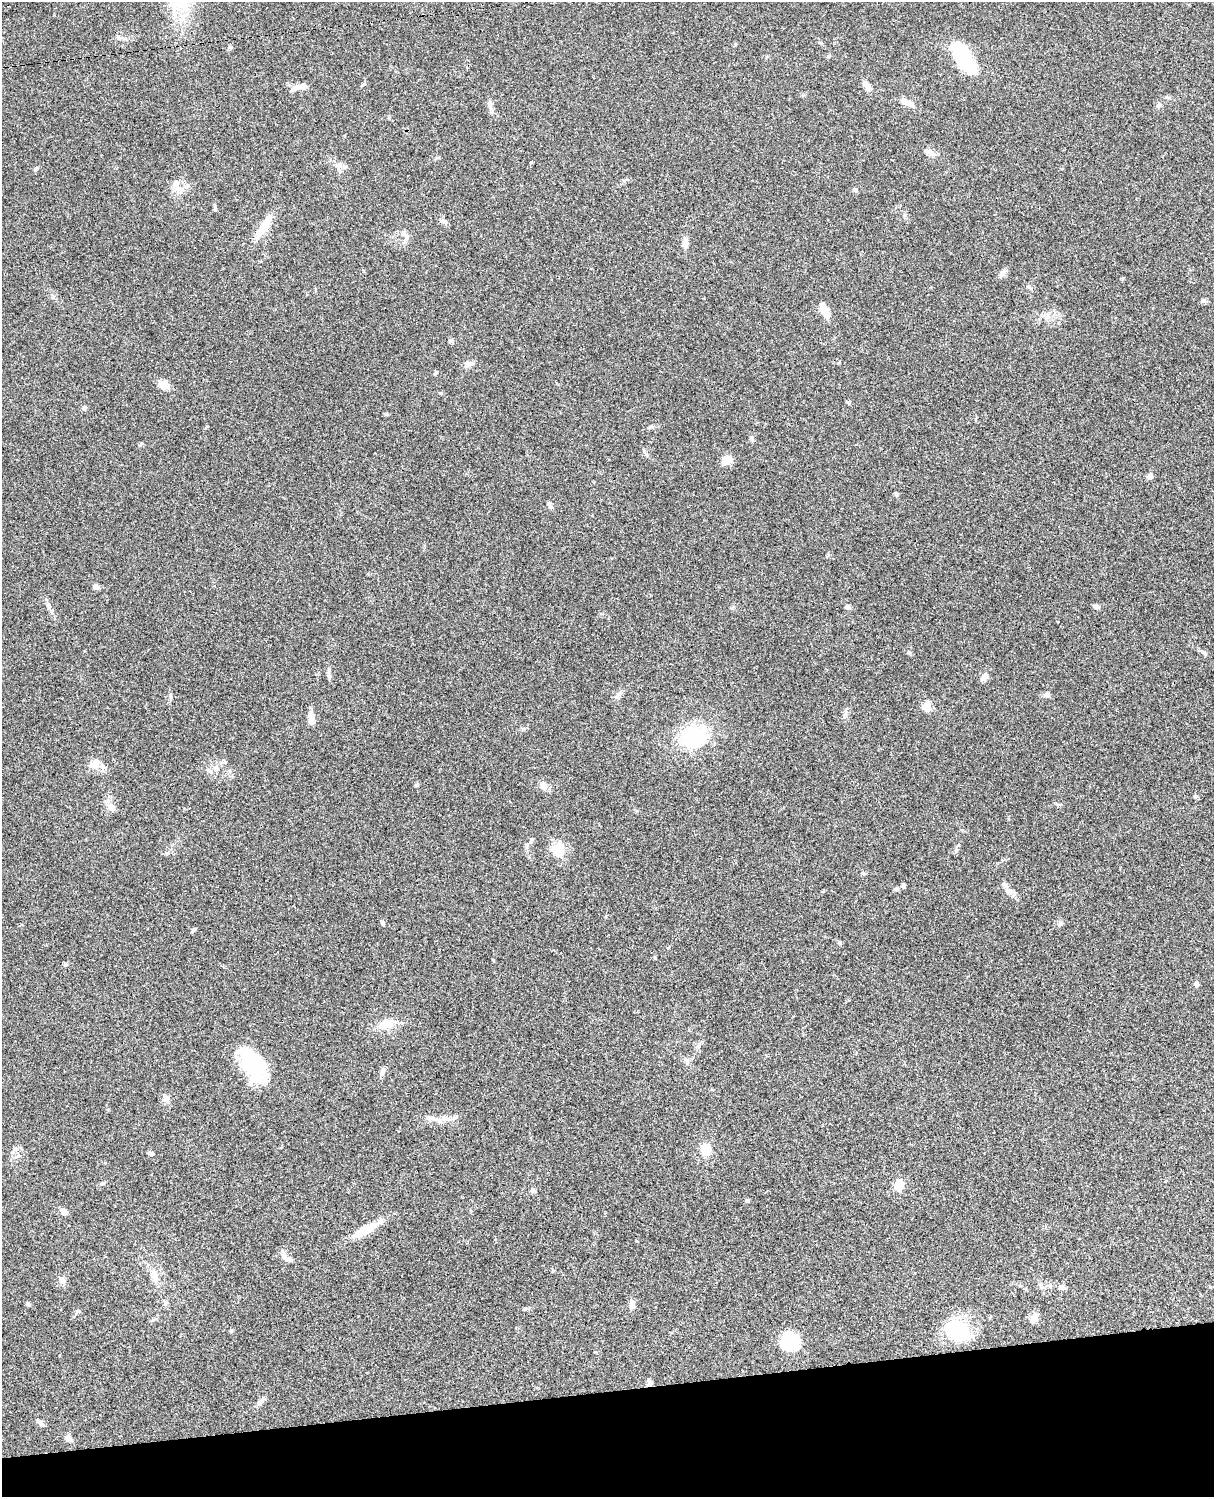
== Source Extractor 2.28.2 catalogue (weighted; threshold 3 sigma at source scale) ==
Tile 10 of 4 x 3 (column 2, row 3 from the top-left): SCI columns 1333-2544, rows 277-1771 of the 5086 x 4925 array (HDU 1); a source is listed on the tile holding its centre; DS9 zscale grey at full resolution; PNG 1216 x 1499 px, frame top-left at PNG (2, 2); no overlay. Shown black and unused: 7% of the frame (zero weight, under 3 of 4 exposures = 6% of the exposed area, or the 3 px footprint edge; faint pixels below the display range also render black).
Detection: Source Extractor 2.28.2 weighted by HDU 2 'WHT'; one run over the whole footprint, this tile lists its part. Background 0.0759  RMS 0.0057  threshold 0.0258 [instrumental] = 3 sigma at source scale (4.5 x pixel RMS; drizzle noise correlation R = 1.50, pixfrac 1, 0.05/0.05 arcsec/px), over >= 5 px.
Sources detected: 99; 2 inside a brighter object's white glare — not listed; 4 inside a brighter listed object's ellipse — not listed separately; the other 93 listed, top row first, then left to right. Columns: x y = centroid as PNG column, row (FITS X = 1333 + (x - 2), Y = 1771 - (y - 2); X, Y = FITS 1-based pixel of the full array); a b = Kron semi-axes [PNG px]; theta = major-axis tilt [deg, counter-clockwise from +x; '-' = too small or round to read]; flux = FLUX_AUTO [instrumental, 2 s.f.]
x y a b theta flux
963 57 34 14 -60 43
865 84 6 6 - 2.6
299 87 20 6 15 4.5
490 102 7 4 -72 1.1
907 102 20 7 -28 3.8
1158 105 7 6 - 1.4
930 153 11 7 -27 2.9
339 165 9 4 -8 1.9
35 169 8 4 58 1
176 183 10 8 63 4.1
855 190 6 5 - 0.84
215 209 6 5 - 0.82
264 227 32 8 58 12
405 234 14 6 -51 2.3
685 242 12 7 81 2.8
1002 273 10 6 50 2
1203 301 8 5 20 1.1
824 310 15 7 -68 9.3
1047 317 7 4 2 1.6
451 341 7 5 31 1
468 364 10 9 - 2.2
436 373 6 4 52 0.82
164 385 12 8 -25 6
84 408 6 5 - 1.3
651 427 7 4 19 0.92
646 454 15 3 -58 1.2
727 460 13 9 -1 5.2
1150 476 5 5 - 4.3
896 494 6 5 - 0.8
551 507 7 4 -36 0.99
96 587 8 6 -21 1.8
848 607 7 6 - 1.3
1096 607 9 5 -25 1.3
909 653 5 4 - 0.84
1205 654 6 5 - 0.86
329 676 9 5 -77 1.6
984 677 10 7 38 2.8
619 694 9 3 45 1.4
1046 695 9 5 0 1.6
927 706 5 5 - 23
311 716 14 8 -84 3.9
693 736 21 16 14 48
94 765 16 11 36 5.3
216 768 8 7 - 2.4
417 785 5 5 - 0.74
543 786 12 8 -55 3.1
1195 796 6 4 44 0.68
111 806 8 5 90 1.8
532 840 7 4 69 1
527 846 6 4 71 1
558 849 17 16 - 11
956 850 8 5 72 1.2
863 873 6 3 -19 0.64
1005 884 10 6 -46 1.6
903 886 5 4 - 1.4
897 889 7 5 20 0.98
1008 891 8 7 - 2.1
382 923 9 3 -65 0.81
1060 924 8 6 72 1.3
193 930 7 4 52 0.93
839 942 6 4 -1 0.75
65 965 6 4 1 0.72
1196 984 6 5 - 1.5
386 1024 18 11 12 9
251 1061 39 18 -58 42
382 1071 10 6 69 1.9
166 1099 10 8 -87 2.3
445 1118 16 7 -6 3.9
15 1148 7 7 - 1.7
705 1149 16 14 85 7.1
151 1154 7 4 -17 1.3
102 1183 7 3 9 0.82
899 1185 9 7 69 9.5
533 1190 7 4 -1 0.91
747 1201 6 4 -27 0.72
63 1212 8 6 -46 3
365 1230 36 10 29 12
286 1258 19 7 -29 3.2
155 1276 18 9 -66 5.8
62 1281 12 8 -57 2.5
1049 1285 7 7 - 1.5
1062 1287 8 6 -39 1.9
166 1303 7 4 89 1.1
28 1304 8 4 -36 0.86
632 1304 12 7 -84 2.7
1034 1318 13 9 52 3.4
231 1331 5 4 - 0.66
958 1332 32 17 -17 28
790 1342 23 21 5 17
649 1383 9 6 -82 1.7
260 1402 11 6 49 2.7
39 1422 12 5 -46 1.4
68 1438 8 7 - 2.5
Overlapping masked pixels (flux is a lower limit): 1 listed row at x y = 649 1383
Unlisted compact peaks at least as high as the median listed source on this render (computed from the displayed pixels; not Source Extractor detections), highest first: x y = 170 695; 231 47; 389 118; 441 393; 905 215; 141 443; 77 1311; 364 84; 531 162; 655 958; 751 437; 1123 278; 493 960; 668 948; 386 414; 523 729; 735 44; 828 57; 624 180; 207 426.